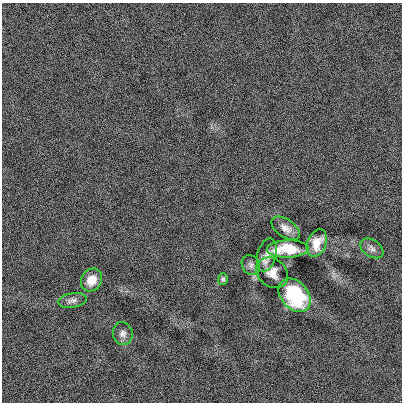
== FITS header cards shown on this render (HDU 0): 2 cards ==
NAXIS1  =                  400
NAXIS2  =                  400

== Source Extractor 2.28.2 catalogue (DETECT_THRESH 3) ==
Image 400 x 400 px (HDU 0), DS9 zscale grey, 1 PNG px = 1 image px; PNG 404 x 404 px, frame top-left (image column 1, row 400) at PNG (2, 3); each listed source drawn as its Kron ellipse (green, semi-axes under 4 px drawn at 4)
Background -0.00227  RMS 0.12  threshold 0.363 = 3 sigma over >= 5 px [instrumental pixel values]
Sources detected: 12; all 12 listed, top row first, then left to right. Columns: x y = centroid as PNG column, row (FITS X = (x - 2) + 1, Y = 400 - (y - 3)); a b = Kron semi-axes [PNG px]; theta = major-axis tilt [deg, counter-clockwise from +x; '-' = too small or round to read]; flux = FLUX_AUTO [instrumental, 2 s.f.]
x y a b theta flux
286 228 16 8 -35 62
317 243 14 9 68 110
372 248 13 8 -33 41
288 249 21 8 1 270
267 255 17 9 75 64
251 265 10 8 -55 34
272 273 17 14 -40 89
223 279 6 5 - 16
92 280 12 10 56 110
295 295 18 13 -50 510
72 300 14 7 9 38
123 334 11 10 - 44